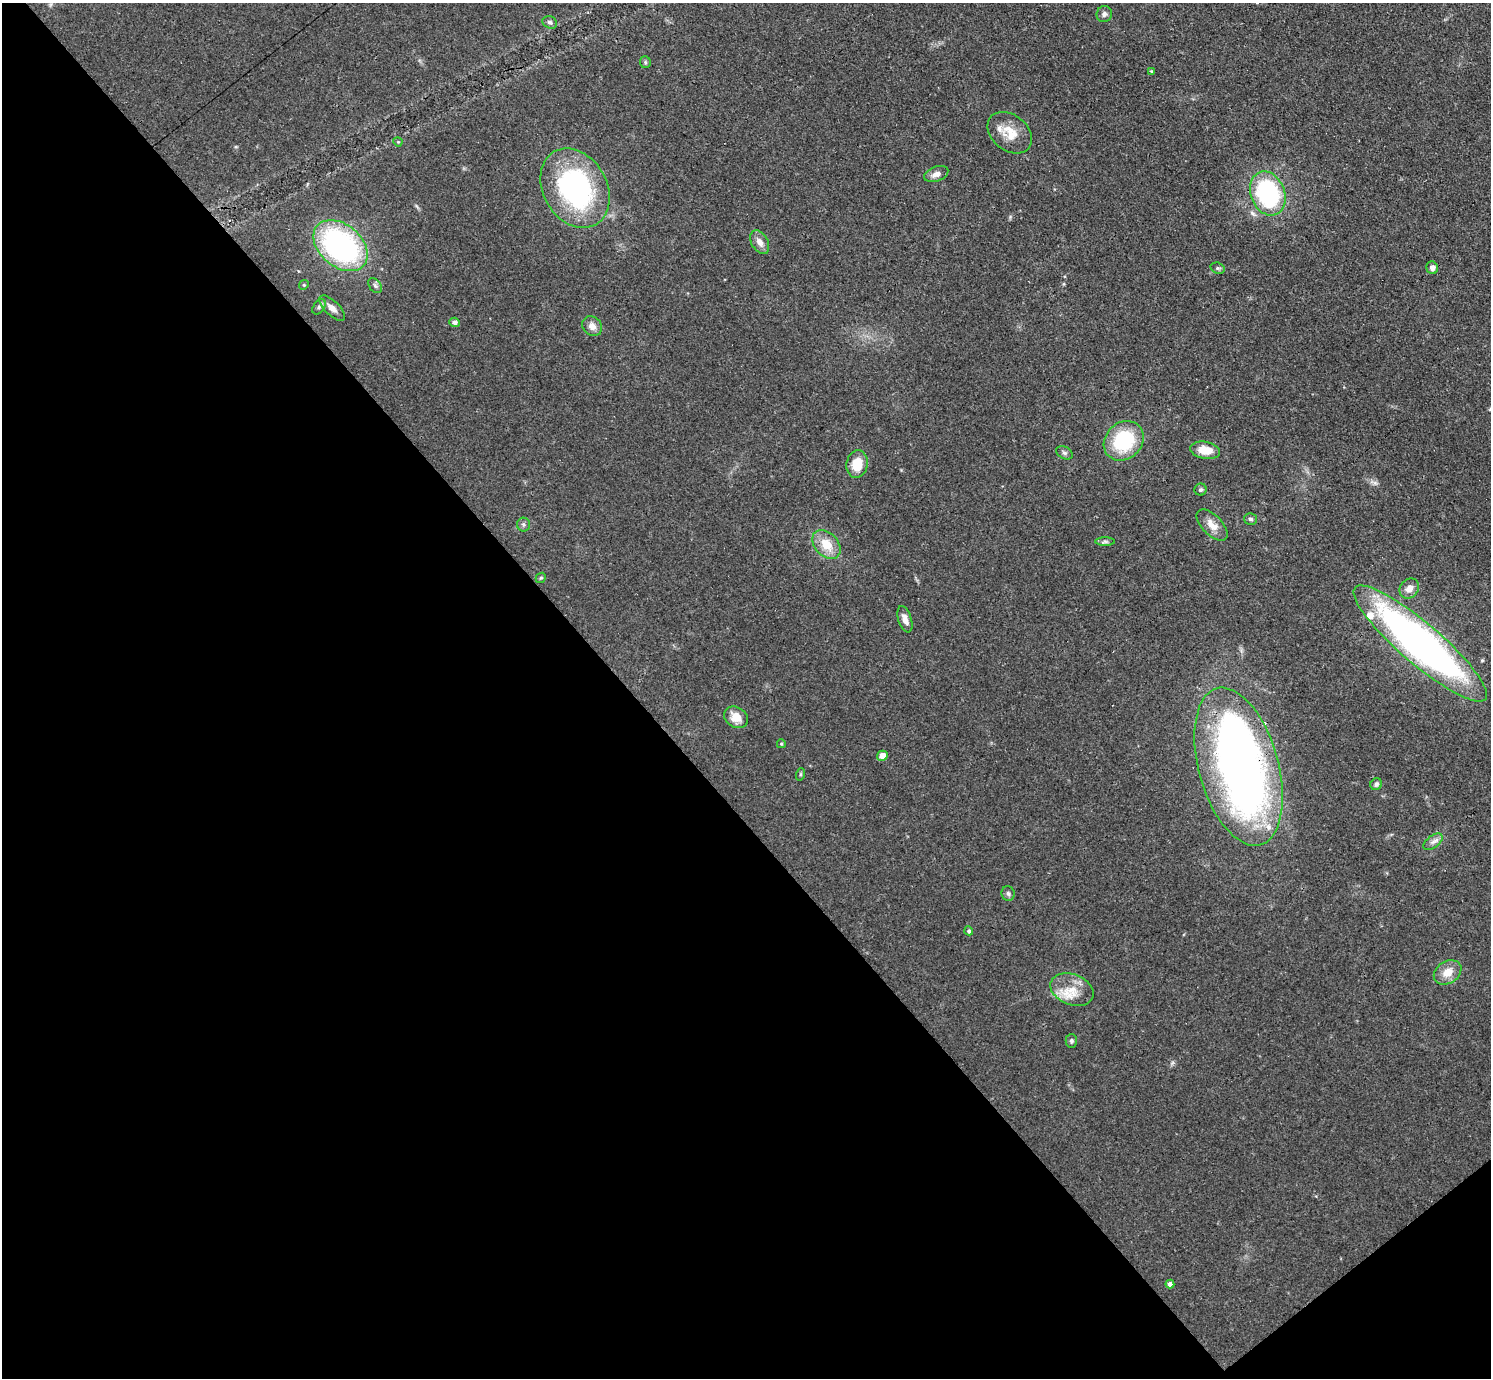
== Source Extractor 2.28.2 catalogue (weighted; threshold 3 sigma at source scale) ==
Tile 14 of 4 x 4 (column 2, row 4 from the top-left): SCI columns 1553-3041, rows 331-1706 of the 6126 x 6131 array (HDU 1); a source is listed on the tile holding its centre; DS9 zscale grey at full resolution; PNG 1493 x 1380 px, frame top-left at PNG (2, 3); each listed source drawn as its Kron ellipse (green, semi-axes under 4 px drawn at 4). Shown black and unused: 44% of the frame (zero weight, under 3 of 4 exposures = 1% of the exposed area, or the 3 px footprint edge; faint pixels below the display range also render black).
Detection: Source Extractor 2.28.2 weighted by HDU 2 'WHT'; one run over the whole footprint, this tile lists its part. Background 0.0708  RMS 0.006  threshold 0.0268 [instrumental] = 3 sigma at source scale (4.5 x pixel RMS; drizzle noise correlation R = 1.50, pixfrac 1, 0.05/0.05 arcsec/px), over >= 5 px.
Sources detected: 52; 1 inside a brighter object's white glare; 1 cosmic-ray / hot-pixel residue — neither listed nor drawn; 4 inside a brighter listed object's ellipse — not listed separately; the other 46 listed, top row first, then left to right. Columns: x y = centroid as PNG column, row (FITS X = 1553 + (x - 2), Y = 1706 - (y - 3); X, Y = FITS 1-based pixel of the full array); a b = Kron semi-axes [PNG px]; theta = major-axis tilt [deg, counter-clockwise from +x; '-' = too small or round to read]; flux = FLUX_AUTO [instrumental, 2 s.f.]
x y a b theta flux
1104 14 8 7 - 2
550 22 7 6 - 1.7
645 62 6 5 - 1
1152 71 4 3 - 0.84
1010 133 25 17 -39 12
398 142 5 3 - 0.57
936 174 12 7 20 3.4
575 188 42 31 -60 120
1268 193 23 17 -69 78
760 242 13 8 -59 4.4
340 246 31 21 -40 130
1218 268 7 5 -20 1.2
1432 268 6 5 - 2.6
304 285 5 4 - 0.8
375 286 8 5 -50 1.6
319 307 8 5 54 1.6
332 308 16 7 -44 4.7
455 322 5 4 - 2
592 326 11 9 -41 4.3
1124 441 21 18 44 43
1205 450 15 8 -10 11
1064 453 9 6 -30 1.6
857 464 14 10 81 13
1201 490 6 6 - 1.1
1251 519 6 5 - 1.5
523 524 7 6 - 1.5
1212 525 19 10 -45 7.1
1105 542 10 4 0 1.5
826 544 16 11 -46 12
541 578 6 4 42 0.9
1409 588 11 8 49 4.1
905 619 14 6 -72 4.4
1420 643 86 20 -41 310
736 717 13 10 -31 7.8
781 744 4 3 - 0.79
882 756 5 5 - 5.4
1239 767 81 39 -74 440
801 774 6 4 71 0.8
1376 784 6 5 - 1.7
1433 842 11 6 36 2.7
1008 894 7 6 - 1.6
969 931 4 4 - 1.2
1448 972 15 11 34 8.6
1072 990 22 15 -22 12
1071 1041 7 6 - 1.4
1170 1284 4 4 - 2.8
Overlapping masked pixels (flux is a lower limit): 2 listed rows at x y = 1420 643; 1239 767